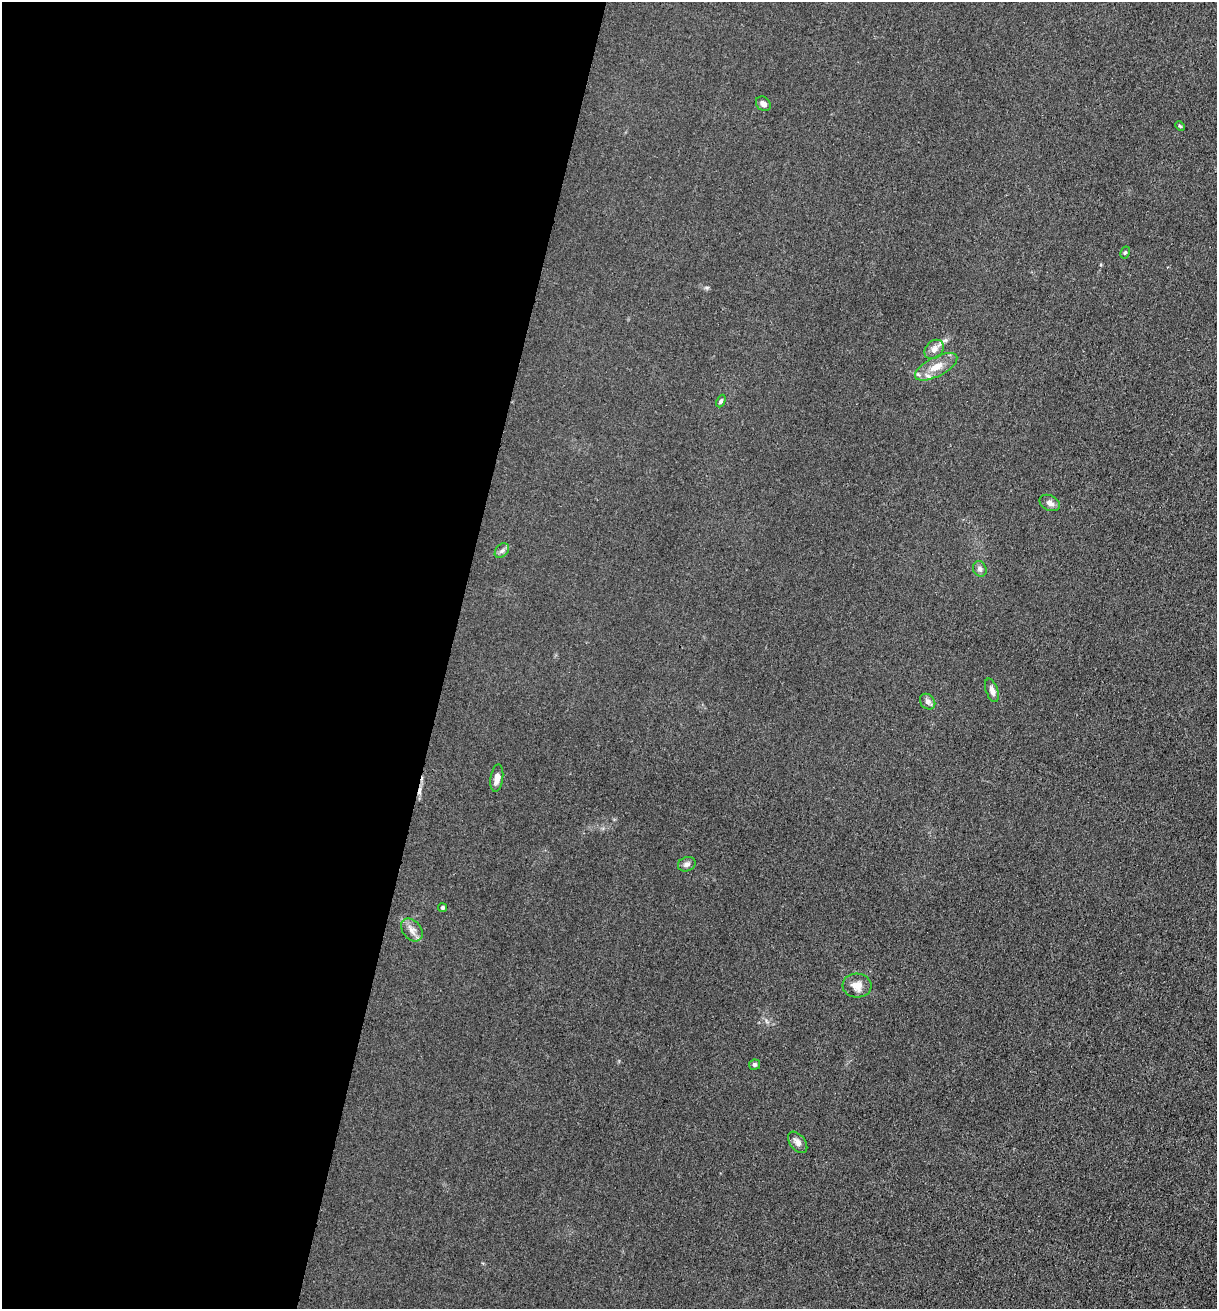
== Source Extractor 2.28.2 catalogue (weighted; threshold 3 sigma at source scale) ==
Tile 5 of 4 x 4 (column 1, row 2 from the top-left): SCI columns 264-1478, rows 2623-3929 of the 5261 x 5243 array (HDU 1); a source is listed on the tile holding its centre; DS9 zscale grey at full resolution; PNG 1219 x 1311 px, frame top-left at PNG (2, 2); each listed source drawn as its Kron ellipse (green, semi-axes under 4 px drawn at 4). Shown black and unused: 37% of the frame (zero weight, under 3 of 4 exposures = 1% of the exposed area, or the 3 px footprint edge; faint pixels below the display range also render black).
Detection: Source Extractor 2.28.2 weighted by HDU 2 'WHT'; one run over the whole footprint, this tile lists its part. Background 0.0333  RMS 0.0063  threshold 0.0284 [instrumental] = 3 sigma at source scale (4.5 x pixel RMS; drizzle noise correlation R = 1.50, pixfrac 1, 0.05/0.05 arcsec/px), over >= 5 px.
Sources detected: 19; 1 cosmic-ray / hot-pixel residue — neither listed nor drawn; the other 18 listed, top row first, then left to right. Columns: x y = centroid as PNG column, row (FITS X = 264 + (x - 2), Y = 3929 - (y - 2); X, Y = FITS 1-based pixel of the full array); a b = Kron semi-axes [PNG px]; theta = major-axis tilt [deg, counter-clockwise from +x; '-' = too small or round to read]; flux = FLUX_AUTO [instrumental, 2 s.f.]
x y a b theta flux
763 104 8 6 -44 2.4
1180 126 5 3 - 0.66
1125 252 6 4 62 0.95
934 349 11 8 46 3.8
936 367 23 9 27 8.9
721 401 6 4 66 1.1
1050 503 11 7 -26 2.9
502 551 8 6 47 1.8
980 569 8 6 -65 1.9
992 690 12 6 -71 2.8
928 702 8 7 - 2.1
497 778 14 6 82 4.6
687 864 9 7 20 2.2
443 908 4 4 - 0.97
412 930 13 9 -50 4.1
857 986 14 12 -4 6.2
754 1065 5 5 - 1.5
798 1142 12 7 -52 3.1